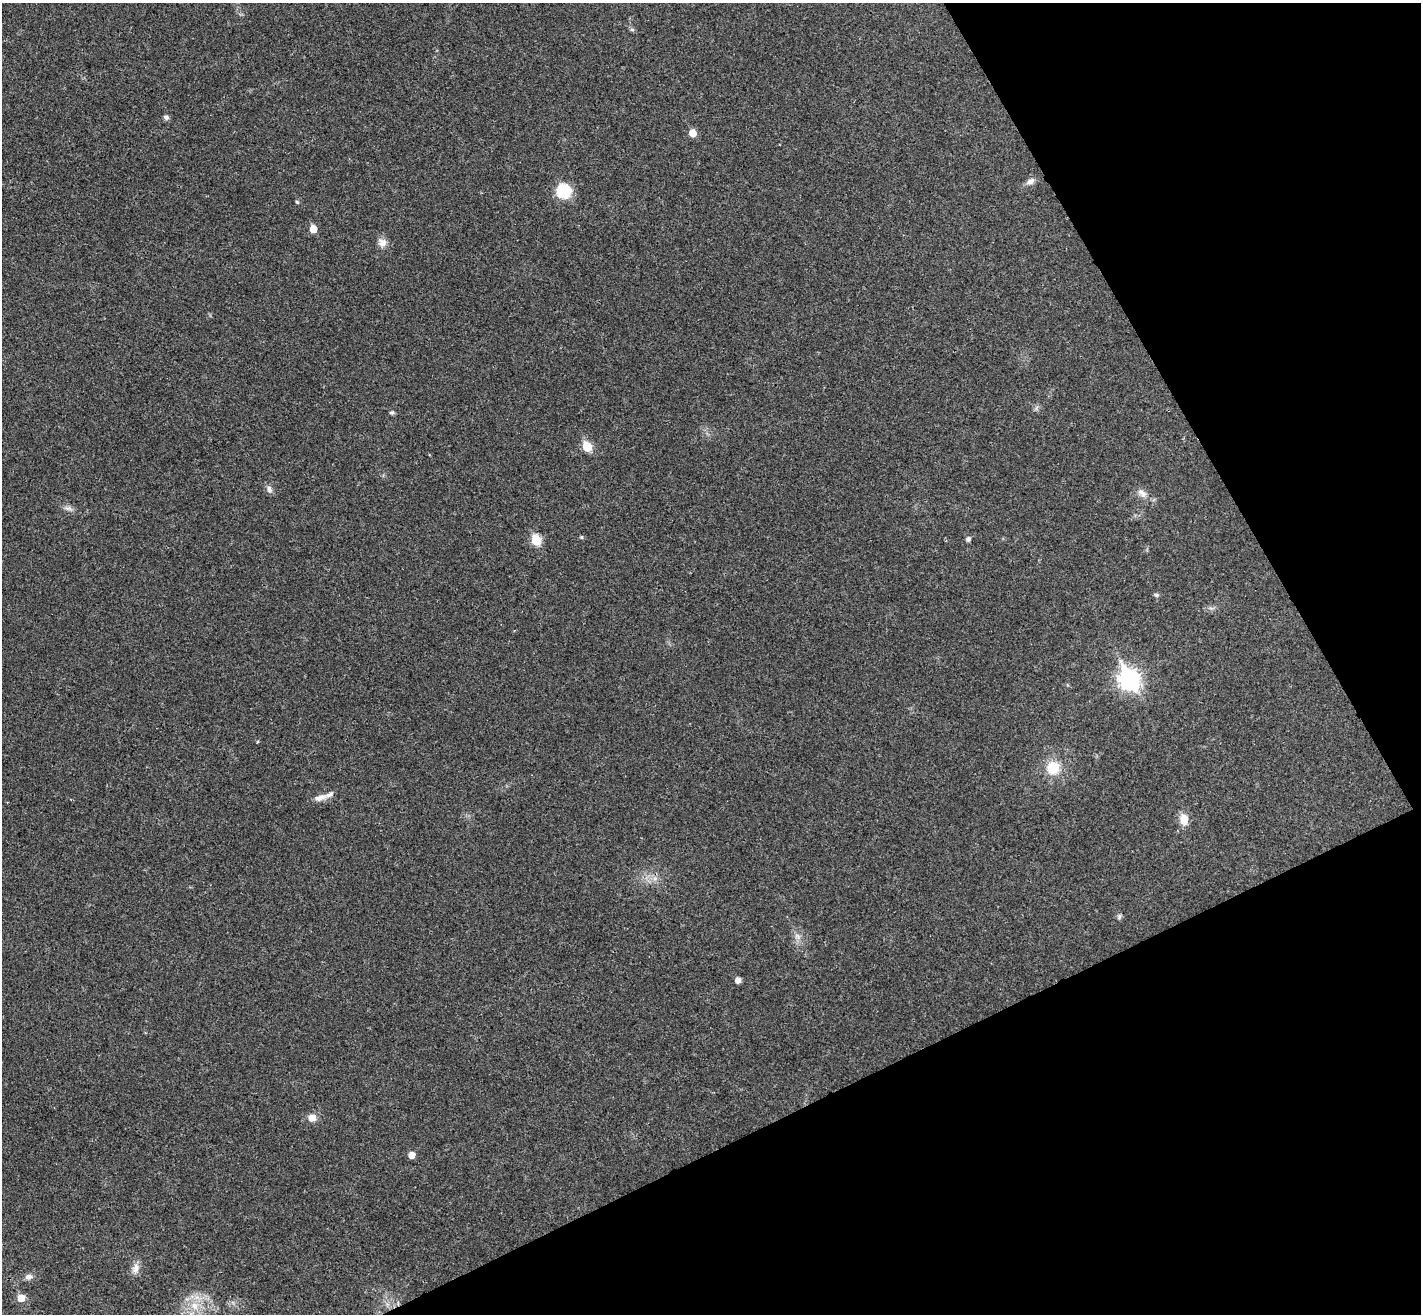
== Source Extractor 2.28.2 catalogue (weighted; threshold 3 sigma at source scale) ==
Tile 12 of 4 x 4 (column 4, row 3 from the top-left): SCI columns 4306-5724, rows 1495-2806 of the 5773 x 5744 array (HDU 1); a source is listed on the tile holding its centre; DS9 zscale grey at full resolution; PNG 1423 x 1316 px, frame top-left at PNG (2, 3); no overlay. Shown black and unused: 25% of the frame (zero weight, under 3 of 4 exposures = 5% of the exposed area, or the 3 px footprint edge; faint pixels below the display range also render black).
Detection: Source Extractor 2.28.2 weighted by HDU 2 'WHT'; one run over the whole footprint, this tile lists its part. Background 0.0436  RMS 0.0048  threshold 0.0217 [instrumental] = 3 sigma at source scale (4.5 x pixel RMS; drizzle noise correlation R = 1.50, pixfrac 1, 0.05/0.05 arcsec/px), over >= 5 px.
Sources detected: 32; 2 inside a brighter listed object's ellipse — not listed separately; the other 30 listed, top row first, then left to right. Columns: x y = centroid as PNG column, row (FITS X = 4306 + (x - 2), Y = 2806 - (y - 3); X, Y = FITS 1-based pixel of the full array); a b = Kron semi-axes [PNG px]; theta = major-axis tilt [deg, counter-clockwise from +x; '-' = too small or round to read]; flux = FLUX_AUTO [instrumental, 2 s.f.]
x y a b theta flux
632 29 6 5 - 0.88
166 117 7 6 - 1.3
693 133 6 5 - 6.1
1030 181 12 7 30 2.5
564 191 11 11 - 22
297 202 5 4 - 0.72
313 229 5 5 - 7.4
382 243 12 11 - 3.3
392 413 7 5 0 0.83
587 446 6 5 - 17
269 489 10 7 -66 1.8
1142 493 16 8 -40 3.4
68 508 13 4 -7 1.6
581 537 5 4 - 0.65
968 539 5 5 - 1.5
536 540 6 5 - 21
1156 595 6 5 - 0.86
1129 679 10 8 -64 230
1053 768 14 14 - 12
322 797 11 8 35 2.5
1184 819 13 9 -80 5.8
1119 917 9 4 89 0.94
798 936 11 6 -46 2.3
738 980 5 5 - 2.9
312 1118 9 8 - 4
411 1155 5 5 - 4.3
135 1269 15 9 76 3.4
29 1277 10 7 6 2.1
21 1298 6 6 - 7.7
195 1306 11 9 -65 5.2